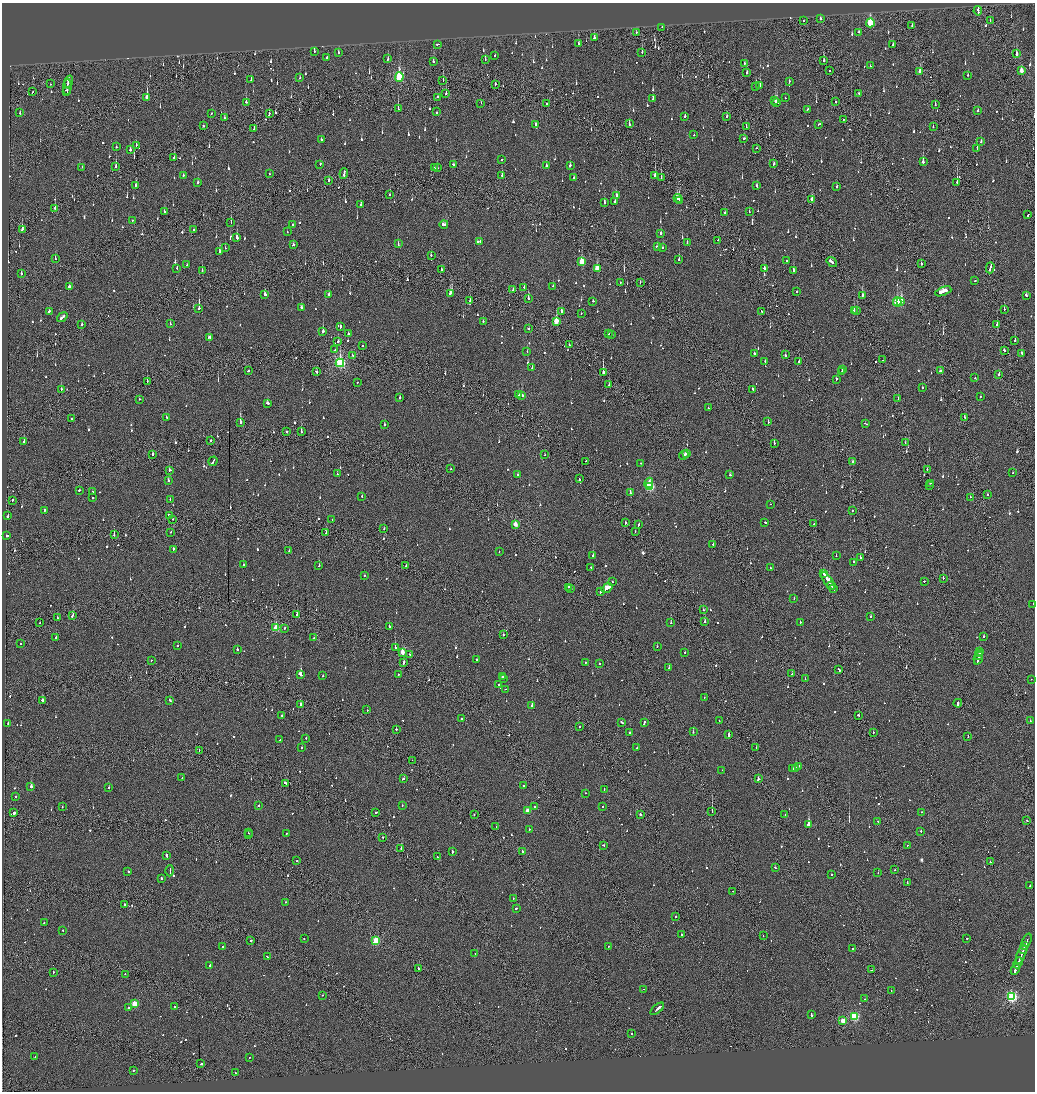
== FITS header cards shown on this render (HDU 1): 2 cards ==
NAXIS1  =                 2065
NAXIS2  =                 2179

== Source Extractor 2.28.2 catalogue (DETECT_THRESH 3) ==
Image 2065 x 2179 px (HDU 1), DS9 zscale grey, zoomed out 1/2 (1 PNG px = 2 x 2 image px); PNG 1037 x 1094 px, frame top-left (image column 1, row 2178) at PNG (2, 3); each listed source drawn as its Kron ellipse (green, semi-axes under 4 px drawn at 4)
Background -0.0994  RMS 0.066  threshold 0.198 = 3 sigma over >= 5 px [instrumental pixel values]
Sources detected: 1238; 58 cannot appear on this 1/2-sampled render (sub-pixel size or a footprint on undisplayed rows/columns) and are neither listed nor drawn; of the other 1180, the 500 brightest by FLUX_AUTO listed and drawn (680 fainter detections omitted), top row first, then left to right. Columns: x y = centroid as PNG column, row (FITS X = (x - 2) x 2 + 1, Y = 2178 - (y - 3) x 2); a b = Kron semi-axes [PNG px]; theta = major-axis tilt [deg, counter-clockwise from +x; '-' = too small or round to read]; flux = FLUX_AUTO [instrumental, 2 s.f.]
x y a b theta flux
978 11 5 2 - 220
820 19 2 2 - 260
804 21 2 2 - 69
990 21 2 1 - 47
870 23 4 3 - 760
912 25 3 1 - 93
662 27 2 1 - 85
636 32 2 2 - 45
859 32 2 2 - 94
594 38 3 2 - 62
578 43 2 2 - 140
438 44 3 2 - 120
893 45 2 2 - 79
314 52 3 2 - 130
642 52 3 2 - 76
338 53 3 2 - 200
1016 54 3 2 - 320
495 55 2 2 - 56
327 58 2 2 - 290
388 59 2 2 - 55
485 60 2 1 - 110
824 60 3 2 - 58
433 61 3 2 - 69
744 63 2 2 - 71
870 66 2 2 - 63
830 71 2 1 - 170
1021 71 4 2 - 130
920 72 3 2 - 150
747 73 3 2 - 91
968 75 2 2 - 120
399 77 5 3 - 1100
300 78 2 2 - 120
251 80 3 2 - 56
443 80 3 1 - 1200
789 81 2 2 - 54
69 82 6 2 73 220
50 84 2 1 - 45
495 84 2 2 - 98
760 85 2 2 - 220
67 87 8 2 86 350
756 87 3 2 - 130
32 92 3 1 - 130
67 92 2 1 - 79
446 93 3 2 - 120
859 93 2 1 - 280
146 97 3 2 - 91
438 97 2 1 - 230
785 98 2 2 - 48
653 99 2 2 - 96
775 101 3 2 - 290
246 102 2 2 - 190
777 102 2 2 - 210
835 102 2 2 - 50
481 103 2 1 - 48
547 103 2 2 - 59
935 105 2 2 - 51
398 109 3 2 - 250
808 109 3 2 - 73
978 111 2 2 - 47
436 112 2 2 - 390
20 113 2 2 - 54
211 113 2 2 - 57
269 114 2 1 - 73
685 116 2 2 - 270
727 116 2 2 - 88
224 118 3 2 - 60
843 119 2 1 - 120
535 124 2 2 - 71
629 124 2 2 - 390
819 124 3 2 - 70
203 126 2 2 - 56
746 126 3 1 - 69
933 127 2 2 - 52
254 128 2 1 - 55
694 135 2 2 - 89
744 138 2 2 - 85
321 139 2 2 - 190
981 141 3 2 - 54
136 145 2 1 - 80
116 147 2 2 - 87
756 148 2 1 - 51
977 148 3 2 - 92
130 150 3 2 - 69
174 158 2 2 - 83
502 159 2 2 - 100
923 162 3 2 - 320
320 164 3 2 - 96
774 164 3 2 - 110
454 165 3 2 - 130
570 165 2 2 - 220
116 166 4 2 - 70
546 166 2 2 - 49
82 167 2 2 - 100
434 168 2 2 - 75
437 168 3 2 - 88
270 174 2 2 - 51
344 174 5 2 - 360
183 175 2 2 - 81
502 175 2 2 - 130
655 175 3 2 - 300
661 177 3 1 - 52
574 178 2 2 - 46
329 180 2 2 - 65
957 182 3 1 - 200
198 183 2 2 - 82
136 185 3 2 - 75
757 186 3 2 - 72
837 187 2 2 - 140
390 195 2 2 - 68
616 196 2 2 - 260
678 198 4 3 - 620
812 199 3 2 - 87
680 200 2 1 - 160
615 201 3 2 - 75
604 203 3 2 - 150
361 204 2 2 - 58
55 208 2 2 - 240
749 211 2 2 - 45
164 212 3 2 - 210
725 212 2 2 - 69
1028 215 2 2 - 72
132 220 2 2 - 56
231 223 3 1 - 110
444 224 4 2 - 160
293 225 2 2 - 54
22 229 3 2 - 280
193 230 2 2 - 160
287 232 2 2 - 80
661 233 3 2 - 97
237 237 3 2 - 320
718 240 2 2 - 58
480 241 2 2 - 53
398 243 3 2 - 210
687 243 3 2 - 64
293 245 2 2 - 56
657 247 3 2 - 89
663 247 2 2 - 67
225 248 2 2 - 49
220 252 3 2 - 140
431 255 2 2 - 52
55 258 2 1 - 73
679 260 2 2 - 180
786 260 2 2 - 130
582 261 3 3 - 380
832 262 6 2 -37 290
921 264 3 1 - 77
187 265 2 2 - 70
177 268 2 2 - 66
597 268 3 3 - 290
764 268 2 2 - 190
990 268 5 2 - 230
441 270 3 2 - 78
793 270 3 2 - 88
202 271 3 2 - 59
21 274 2 2 - 66
975 281 2 2 - 94
620 282 2 1 - 58
640 282 2 2 - 50
69 286 2 2 - 280
553 286 2 2 - 140
524 287 2 2 - 53
513 290 2 2 - 88
943 291 8 3 21 260
797 292 2 2 - 62
451 293 3 3 - 400
265 294 3 2 - 100
329 294 3 2 - 78
862 295 2 2 - 260
1026 295 3 2 - 72
528 299 2 2 - 210
470 301 2 1 - 45
593 301 2 2 - 58
901 301 3 2 - 370
897 302 4 3 - 860
199 308 4 2 - 430
302 308 3 2 - 110
1004 309 2 2 - 63
854 310 2 2 - 130
49 311 3 2 - 66
562 311 2 2 - 220
762 311 3 2 - 170
857 311 2 1 - 93
581 313 2 2 - 48
62 317 6 2 39 200
556 321 4 2 - 330
483 322 2 2 - 69
82 324 2 2 - 76
170 324 2 2 - 52
997 324 2 2 - 220
340 327 3 2 - 77
529 328 2 2 - 80
323 331 2 2 - 680
609 333 2 2 - 75
348 334 2 2 - 110
612 335 2 2 - 45
210 337 3 2 - 110
1015 341 3 1 - 460
338 342 2 2 - 270
569 345 2 2 - 51
363 346 2 2 - 46
335 350 2 1 - 50
1004 350 3 2 - 78
527 352 2 2 - 44
754 353 2 2 - 69
1021 353 2 2 - 77
353 355 3 2 - 98
785 355 2 2 - 160
883 360 2 1 - 67
765 361 2 2 - 47
799 362 2 2 - 74
340 363 4 3 - 1700
532 368 3 2 - 60
842 369 2 2 - 110
248 371 2 2 - 59
842 371 3 2 - 140
940 371 3 2 - 75
316 372 2 2 - 93
603 372 3 2 - 1200
999 374 3 2 - 90
975 378 2 2 - 69
836 379 2 2 - 61
147 381 2 1 - 78
357 382 2 2 - 140
609 385 2 2 - 120
922 388 2 2 - 59
752 389 2 2 - 48
61 390 2 1 - 74
518 394 3 2 - 69
521 395 4 2 - 120
980 396 2 2 - 51
400 398 2 2 - 85
139 399 2 1 - 90
898 399 2 2 - 47
267 403 3 2 - 98
708 408 2 1 - 69
166 417 2 2 - 56
964 417 3 2 - 51
71 419 2 2 - 78
768 422 3 2 - 63
240 423 3 2 - 760
865 424 3 2 - 82
384 425 2 2 - 95
287 431 2 2 - 76
301 432 2 2 - 140
211 440 2 1 - 69
24 442 2 2 - 100
774 443 2 2 - 98
905 443 2 1 - 45
686 453 4 2 - 100
152 454 2 2 - 88
544 455 2 1 - 52
684 455 5 2 - 130
213 461 5 2 - 170
586 461 2 1 - 57
853 461 2 2 - 61
640 463 2 2 - 62
451 469 2 1 - 62
927 469 2 2 - 99
169 470 3 2 - 79
337 473 2 2 - 62
1013 473 2 2 - 52
518 475 2 2 - 290
730 475 3 2 - 230
579 479 2 1 - 96
168 481 2 2 - 110
649 483 5 3 - 97
930 483 2 2 - 46
929 486 2 2 - 68
649 487 3 3 - 1200
79 490 3 2 - 84
92 492 2 2 - 120
630 492 2 2 - 110
987 494 2 2 - 65
362 496 2 2 - 52
971 497 2 2 - 46
93 498 2 2 - 83
170 499 2 2 - 53
12 500 2 2 - 77
770 504 2 1 - 51
852 510 2 2 - 80
44 511 4 2 - 130
8 516 2 2 - 240
169 516 4 2 - 320
172 519 2 1 - 66
332 520 2 2 - 82
765 522 2 2 - 48
625 523 2 2 - 280
515 524 3 2 - 190
814 524 3 2 - 180
639 525 3 2 - 78
384 528 2 2 - 49
635 531 2 1 - 47
170 532 2 1 - 75
326 533 4 2 - 120
114 535 2 2 - 290
7 536 2 2 - 87
713 544 2 2 - 170
173 549 2 2 - 93
289 551 2 2 - 63
499 552 2 1 - 50
593 555 2 2 - 120
836 556 2 2 - 94
860 558 2 2 - 310
853 562 2 2 - 86
243 565 2 2 - 81
406 565 2 2 - 45
319 566 2 2 - 170
590 567 2 2 - 150
770 568 2 2 - 53
823 573 3 2 - 180
364 575 2 2 - 98
943 578 2 1 - 170
828 581 10 2 -57 880
924 581 2 2 - 210
612 582 2 2 - 67
831 586 4 1 - 160
568 587 2 2 - 46
571 588 2 2 - 94
607 588 6 2 37 1100
833 589 3 2 - 140
600 592 2 2 - 96
794 598 2 2 - 54
1033 604 2 2 - 46
703 610 2 2 - 87
73 615 3 2 - 130
297 615 2 2 - 200
871 617 2 2 - 68
57 618 2 2 - 88
705 622 2 2 - 360
800 622 2 2 - 160
40 623 2 1 - 120
671 623 2 2 - 130
389 626 2 2 - 77
276 628 3 3 - 560
285 628 2 2 - 120
503 635 2 2 - 54
984 636 2 2 - 110
56 638 2 2 - 78
314 638 2 2 - 130
20 644 2 1 - 140
178 646 2 2 - 51
657 646 2 2 - 75
395 647 3 2 - 140
237 650 2 2 - 360
980 651 4 2 - 170
402 652 3 2 - 210
685 653 2 2 - 50
410 654 2 2 - 63
979 654 2 1 - 73
979 656 2 1 - 110
978 658 7 2 73 430
151 660 2 1 - 66
476 660 2 2 - 54
585 662 2 2 - 47
404 663 3 2 - 230
599 664 2 2 - 51
669 668 2 2 - 190
839 669 3 2 - 100
398 674 2 2 - 48
792 674 2 2 - 66
301 675 3 2 - 680
323 676 2 2 - 59
502 677 2 2 - 130
504 678 2 1 - 56
805 679 2 2 - 46
1031 679 2 2 - 89
499 684 2 2 - 65
506 689 2 2 - 150
704 697 2 2 - 62
170 700 2 2 - 130
42 701 3 2 - 150
958 703 4 2 - 170
301 705 3 2 - 200
532 706 2 2 - 1200
367 710 2 2 - 52
282 715 2 1 - 48
858 715 3 2 - 130
461 719 2 2 - 100
719 721 2 1 - 50
1030 721 2 1 - 130
622 722 3 2 - 90
8 723 2 2 - 50
644 723 4 2 - 140
579 727 2 1 - 130
396 729 2 2 - 46
630 732 2 2 - 130
693 732 2 2 - 66
873 732 2 1 - 52
728 735 3 2 - 230
968 736 2 1 - 83
306 738 2 2 - 66
280 740 3 2 - 150
302 747 2 2 - 95
637 748 2 1 - 70
756 748 2 2 - 57
199 750 2 1 - 69
412 760 2 1 - 54
799 766 2 2 - 93
796 768 2 1 - 110
793 769 2 2 - 150
722 770 2 2 - 130
182 778 2 2 - 63
403 779 3 2 - 100
758 779 2 2 - 300
285 783 3 2 - 110
524 786 2 2 - 120
31 787 2 2 - 670
109 787 2 2 - 50
604 789 2 2 - 76
585 793 2 2 - 56
16 797 2 2 - 48
259 805 2 2 - 89
402 805 2 2 - 80
62 807 2 2 - 44
535 807 2 2 - 62
602 807 2 2 - 160
527 810 3 2 - 130
376 812 3 2 - 69
712 812 2 1 - 230
921 812 2 2 - 310
14 813 3 2 - 400
640 814 2 2 - 84
474 815 2 2 - 61
785 815 2 1 - 83
877 821 2 2 - 46
1027 821 2 2 - 65
809 825 2 2 - 9900
496 826 2 2 - 56
529 829 2 2 - 100
921 831 2 2 - 280
248 833 2 2 - 110
286 833 2 1 - 46
249 835 2 2 - 64
383 837 2 2 - 63
603 845 2 2 - 86
907 845 2 2 - 72
401 849 2 1 - 160
522 851 2 2 - 120
452 852 2 2 - 200
167 856 3 2 - 100
437 857 3 2 - 77
297 861 2 2 - 51
990 862 2 2 - 210
775 867 2 2 - 54
895 870 2 2 - 68
128 871 2 2 - 84
170 871 5 2 - 250
878 873 2 1 - 130
831 874 2 2 - 44
161 879 3 2 - 99
907 882 2 1 - 68
1030 886 2 2 - 82
733 891 2 1 - 170
513 898 2 2 - 51
286 902 2 1 - 140
124 905 2 2 - 130
516 908 2 2 - 110
675 917 2 2 - 130
44 923 2 2 - 50
63 931 2 2 - 67
681 935 2 2 - 320
763 936 2 1 - 91
967 938 2 2 - 100
304 939 2 2 - 63
251 940 2 2 - 210
1027 940 7 2 68 220
376 941 3 3 - 910
222 946 2 1 - 50
608 946 2 2 - 68
1025 946 3 1 - 210
853 948 2 2 - 45
1023 949 4 2 - 270
475 954 2 2 - 120
1021 954 10 2 68 520
267 957 2 2 - 68
1018 963 5 2 - 260
210 965 2 2 - 230
419 968 2 2 - 120
1015 969 5 2 - 350
872 970 3 1 - 130
53 972 2 1 - 49
125 974 2 2 - 61
643 989 2 1 - 71
891 991 2 1 - 74
323 995 2 2 - 190
1012 997 4 3 - 2000
865 999 2 2 - 84
135 1004 3 3 - 420
175 1006 2 2 - 79
128 1007 2 2 - 52
657 1009 8 2 42 1500
811 1014 3 2 - 70
854 1016 3 3 - 1300
843 1021 3 2 - 300
632 1033 2 2 - 64
35 1057 2 2 - 61
249 1057 2 2 - 50
201 1064 3 2 - 170
133 1070 2 2 - 44
235 1072 2 2 - 53
At the frame edge (FLAGS 8, measured only in part): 1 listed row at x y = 1033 604
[680 fainter detections neither listed nor drawn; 58 sub-pixel or undisplayed-footprint detections neither listed nor drawn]